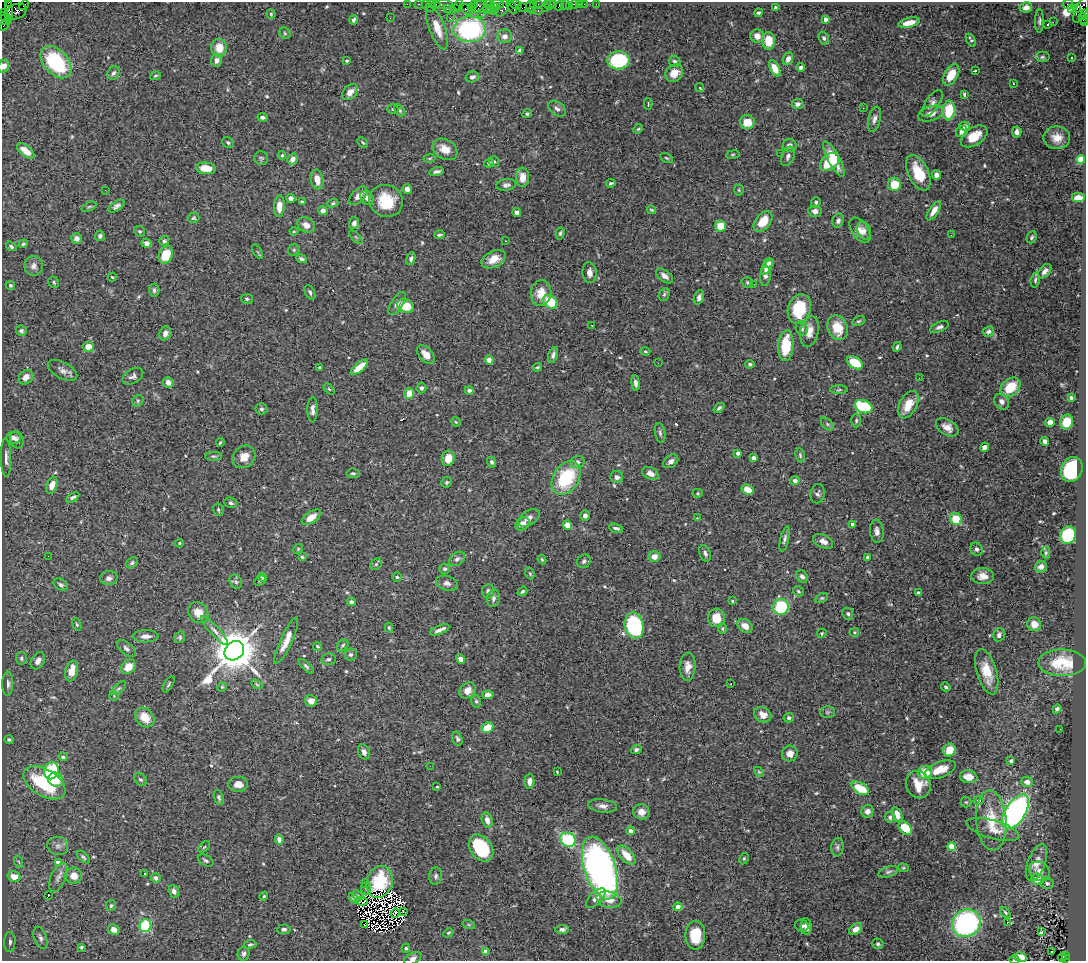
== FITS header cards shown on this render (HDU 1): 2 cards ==
NAXIS1  =                 1084
NAXIS2  =                  959

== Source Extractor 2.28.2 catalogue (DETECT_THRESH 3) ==
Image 1084 x 959 px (HDU 1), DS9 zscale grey, 1 PNG px = 1 image px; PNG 1088 x 963 px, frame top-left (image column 1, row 959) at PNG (2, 2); each listed source drawn as its Kron ellipse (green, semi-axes under 4 px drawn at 4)
Background 1.89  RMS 0.038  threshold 0.113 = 3 sigma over >= 5 px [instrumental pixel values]
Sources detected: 568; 12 with non-positive FLUX_AUTO (blend fragments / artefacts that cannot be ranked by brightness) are neither listed nor drawn; of the other 556, the 500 brightest by FLUX_AUTO listed and drawn (56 fainter detections omitted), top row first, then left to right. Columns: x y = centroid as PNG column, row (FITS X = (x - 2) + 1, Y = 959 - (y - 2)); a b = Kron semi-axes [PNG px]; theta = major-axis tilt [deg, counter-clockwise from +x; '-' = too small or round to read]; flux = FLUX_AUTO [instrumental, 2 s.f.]
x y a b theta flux
8 2 3 2 - 77
407 4 2 2 - 41
419 4 3 2 - 98
425 4 2 2 - 53
497 4 6 2 1 540
516 4 6 3 -18 220
534 4 3 2 - 59
538 4 3 2 - 120
547 4 3 2 - 140
554 4 3 2 - 94
574 4 4 3 - 200
579 4 2 2 - 26
584 4 2 2 - 67
596 4 3 2 - 24
1068 4 5 5 - 1000
24 5 5 2 - 130
436 5 4 3 - 160
444 5 9 3 1 320
459 5 5 3 - 150
474 5 4 3 - 110
489 5 6 3 -11 480
550 5 5 3 - 190
559 5 5 4 - 390
566 5 5 2 - 54
430 6 6 2 72 310
569 6 3 2 - 29
480 7 8 6 9 1000
512 7 7 3 -59 470
530 7 6 3 -86 190
545 7 3 2 - 140
1026 7 6 5 - 19
471 8 3 3 - 81
489 8 4 3 - 92
496 8 3 3 - 230
502 8 9 6 55 1500
522 8 4 2 - 510
776 8 4 4 - 5.2
1077 8 4 3 - 650
447 9 3 2 - 110
455 9 3 3 - 260
466 9 7 3 -35 350
1071 9 2 2 - 36
1081 9 14 5 65 1200
486 10 3 2 - 140
17 11 10 7 24 1200
493 11 2 2 - 78
532 11 4 2 - 200
538 11 3 2 - 290
5 13 4 3 - 80
9 13 12 4 89 860
758 13 4 3 - 4.6
271 14 4 4 - 3.1
481 14 2 2 - 74
1084 14 4 3 - 550
6 17 7 2 -38 330
390 18 3 2 - 4.3
450 18 2 2 - 25
1083 18 6 4 -64 330
825 19 4 3 - 14
3 20 5 2 - 200
353 20 4 3 - 5.2
1039 21 11 4 89 6.6
1053 22 2 2 - 710
909 23 11 5 14 32
1085 23 2 2 - 88
1048 24 3 3 - 41
4 25 6 3 58 280
437 28 23 8 -69 31
470 29 16 13 3 330
285 33 6 5 - 4.5
505 36 7 7 - 16
757 36 7 6 - 18
824 38 6 5 - 5.9
971 40 7 4 -60 5.1
769 41 8 6 -87 48
219 48 9 8 - 40
520 50 4 4 - 7.4
1042 57 7 5 0 5.9
1071 58 3 3 - 5.9
788 59 6 5 - 15
217 60 7 5 74 11
618 60 11 9 3 170
347 61 3 3 - 3.5
674 61 6 5 - 5.3
56 62 19 12 -48 220
4 66 6 5 - 14
801 67 4 4 - 7
775 68 9 4 -61 36
975 71 4 2 - 7.2
113 73 7 5 62 7
674 73 10 8 44 30
951 75 11 6 60 41
155 76 6 4 18 3.7
472 77 7 5 16 7.7
1013 83 3 2 - 6.3
700 88 4 3 - 14
350 92 9 6 47 18
964 94 4 3 - 3.3
932 103 16 6 55 11
648 104 6 2 90 20
798 104 6 5 - 9.4
863 108 3 2 - 3.7
393 109 5 5 - 3.8
557 109 10 6 -36 11
400 110 6 4 -50 4
949 111 10 6 85 76
527 114 5 4 - 4.4
931 114 13 7 18 18
262 117 5 3 - 6.8
874 119 13 6 77 12
747 122 7 7 - 41
965 126 5 4 - 8.3
638 129 5 4 - 3.1
962 132 6 5 - 16
1017 132 5 4 - 8.9
974 136 15 9 33 44
1057 138 13 11 -1 29
228 143 6 5 - 4.9
363 143 6 2 -45 3
790 145 7 6 - 12
445 149 13 9 -31 31
26 151 10 5 -39 31
781 154 2 2 - 6.1
282 155 4 4 - 3.5
733 155 7 3 9 2.8
788 156 10 6 68 9.6
261 158 7 7 - 5.3
429 158 6 3 10 2.8
666 158 7 4 -27 3.5
293 159 6 5 - 17
834 159 20 6 -62 64
1081 160 4 4 - 110
494 161 5 5 - 3.7
829 162 11 7 41 64
489 163 5 4 - 4
206 168 10 6 -8 43
437 171 7 3 13 6.6
918 173 19 10 -65 72
936 175 5 4 - 13
523 177 9 6 -89 30
317 180 10 6 -79 25
611 183 5 3 - 4
894 184 6 6 - 58
506 185 10 6 9 8.6
407 189 5 5 - 12
105 190 2 2 - 73
739 190 5 5 - 3.2
358 196 11 6 46 20
291 198 4 4 - 14
367 198 8 6 -55 13
1078 198 7 5 0 28
386 201 17 16 - 85
302 202 4 3 - 4.2
816 202 5 4 - 6
333 203 5 4 - 3.7
116 206 9 4 34 7.9
279 206 11 5 87 26
89 207 8 4 23 4.3
651 210 5 3 - 3
323 211 4 4 - 9.9
815 211 6 6 - 12
934 211 11 4 56 21
517 212 4 4 - 9
194 218 6 5 - 3.9
763 221 12 7 52 45
838 221 7 5 68 7.1
354 223 6 5 - 8.7
306 225 9 7 -29 19
721 226 5 5 - 53
860 230 14 8 -55 19
864 230 9 6 -67 11
139 231 6 5 - 4.5
294 231 4 4 - 2.8
560 233 6 4 77 4.1
439 235 5 3 - 5.1
951 235 2 2 - 3.8
100 236 5 5 - 6.8
356 237 8 3 -45 3.7
1032 237 6 5 - 4.2
76 238 5 5 - 12
164 241 5 4 - 4.8
505 241 3 2 - 11
147 243 5 4 - 14
23 244 5 4 - 4
11 246 6 3 -35 4.6
294 250 6 5 - 4
257 252 8 3 -59 3.2
166 255 9 6 65 60
301 259 5 3 - 5.6
411 259 6 4 69 6.3
494 259 13 8 25 31
769 263 5 4 - 8.2
34 266 10 9 - 13
767 267 9 4 56 15
1045 271 8 5 49 12
589 273 10 7 -86 15
665 276 10 5 -36 14
765 276 10 5 82 8.8
112 277 4 4 - 2.9
1035 280 7 4 82 5.5
54 282 6 5 - 4.4
747 282 6 5 - 4.2
754 284 2 2 - 4.6
10 285 5 4 - 4.7
154 290 6 5 - 5.9
310 292 8 5 -65 6.4
541 293 13 10 83 35
664 294 7 5 67 4.7
699 297 7 5 71 9.4
247 299 6 5 - 5.3
550 302 8 6 -40 80
397 304 13 6 57 11
406 306 8 6 -23 52
799 309 15 11 72 110
858 321 7 4 25 4
592 325 3 2 - 4.8
939 327 10 5 24 7.3
838 328 13 10 -70 57
802 329 7 5 -68 6.3
21 331 5 5 - 7.3
809 331 15 9 78 28
989 331 6 5 - 7
165 333 7 5 68 12
786 346 15 7 86 99
88 347 6 5 - 27
897 347 5 3 - 5.2
645 351 5 4 - 3.3
426 354 11 6 -48 25
553 355 8 4 72 7.4
489 360 4 4 - 13
658 363 2 2 - 6.1
855 363 9 5 -30 88
750 364 4 3 - 4.6
359 367 10 4 41 40
537 367 5 3 - 3.1
320 368 4 3 - 3.7
63 370 16 8 -29 16
133 376 11 7 31 10
26 377 8 6 47 20
919 378 2 2 - 5
168 382 5 5 - 16
636 383 7 4 -82 12
1010 387 11 8 43 66
421 388 5 5 - 6.3
329 389 6 4 -45 3.7
469 390 4 4 - 6.4
839 390 9 3 1 3.9
409 393 5 5 - 35
1071 398 4 3 - 5.3
138 401 6 5 - 4.6
1002 402 8 6 -52 11
908 405 15 8 62 42
863 407 9 6 -21 140
719 408 6 4 41 5.9
261 409 6 5 - 5.2
313 410 12 5 90 11
856 421 7 5 89 4.5
456 422 5 4 - 2.8
1050 422 5 4 - 20
1067 422 7 6 - 45
827 424 7 4 -46 4.4
947 427 12 7 -32 20
660 433 10 5 -80 6.8
14 438 7 6 - 9.4
17 440 8 6 -73 10
1045 441 5 4 - 11
220 442 4 3 - 3.1
984 447 4 4 - 13
738 453 4 3 - 9
800 455 7 4 -81 4.4
214 456 8 4 0 4.8
244 457 12 10 45 26
6 458 19 5 -89 14
448 458 8 6 77 32
754 458 4 4 - 16
671 461 8 6 37 11
492 462 5 4 - 5.5
577 462 7 6 - 8.4
1072 469 13 10 68 170
353 473 6 5 - 4
650 473 8 6 -27 14
617 477 6 6 - 7.4
566 478 18 12 58 150
795 481 4 4 - 13
447 482 5 5 - 4.7
52 485 9 5 72 24
748 490 6 5 - 30
697 493 5 4 - 3.3
818 494 9 7 80 7.2
73 497 7 4 32 6.8
231 503 6 5 - 5.2
218 510 6 5 - 4.7
585 516 5 5 - 8.5
311 517 11 5 34 27
529 518 12 7 33 12
697 518 3 2 - 4.3
956 519 6 5 - 73
523 524 7 6 - 22
852 524 4 3 - 6
567 525 5 4 - 33
616 528 7 3 -15 6.4
877 531 11 7 -86 12
1068 535 9 7 67 130
785 539 13 4 76 7.2
823 541 11 6 -24 16
180 543 4 3 - 2.9
298 549 5 4 - 3.2
977 549 7 6 - 6.5
705 553 9 5 -69 7.2
1046 553 6 4 88 3.8
48 556 2 2 - 5.6
302 557 3 3 - 3.2
654 557 6 5 - 22
868 557 4 4 - 4.3
457 559 9 6 35 8.4
542 559 5 3 - 3.1
584 561 7 6 - 6.1
132 563 7 4 38 4.6
376 564 6 5 - 3.9
1041 567 6 5 - 9.5
445 569 5 5 - 5.1
530 573 6 4 -70 3.2
983 576 11 8 -2 20
262 577 5 3 - 3.1
397 577 5 5 - 3.8
802 577 7 5 -50 8.7
109 578 9 7 4 11
260 581 6 4 31 5.6
236 582 7 6 - 6.7
447 583 11 7 -18 11
61 585 8 5 -33 6.4
488 591 7 6 - 7.3
522 591 5 3 - 4.3
798 591 6 4 -34 4
918 593 4 4 - 5.9
493 598 9 6 80 8.9
822 598 7 4 26 3.7
732 601 4 3 - 3
351 602 4 4 - 7.6
781 607 8 7 - 140
198 613 11 9 -52 31
848 614 6 5 - 5.3
716 618 9 8 - 36
77 624 6 4 -69 3.2
1034 624 7 7 - 23
634 626 13 9 -80 260
745 626 8 6 -36 23
389 628 5 3 - 3.5
722 629 5 4 - 4.3
440 630 10 3 23 11
215 631 19 5 -48 14
854 632 5 4 - 3.2
822 633 5 4 - 3.3
999 635 7 5 72 8.8
146 636 13 6 0 13
180 637 6 5 - 4.5
286 641 25 6 65 32
343 645 6 5 - 4.6
317 646 5 4 - 4.3
126 649 11 6 -40 7.9
234 651 11 8 45 9800
351 654 6 6 - 6.5
21 658 6 5 - 5.5
328 659 7 5 8 7.4
461 659 5 4 - 19
38 661 9 6 60 14
1062 663 24 13 0 63
306 666 9 4 -45 5.1
129 667 8 6 43 35
688 667 14 8 87 21
71 671 10 6 78 35
987 672 23 10 -74 64
731 683 3 2 - 8.5
8 684 12 5 89 9.9
168 684 9 3 59 4.2
257 684 6 4 -32 3
222 687 4 4 - 2.8
946 687 5 4 - 4.3
119 688 9 4 40 5.1
468 690 9 7 41 17
488 695 6 4 4 12
114 696 5 4 - 3.1
311 701 6 5 - 18
476 701 6 5 - 4.4
1057 709 5 4 - 6.2
827 712 7 6 - 5.6
763 715 9 7 -32 21
145 717 11 8 -46 42
789 718 5 5 - 6.5
487 728 6 5 - 53
1060 729 2 2 - 9
9 739 5 4 - 4.2
457 739 7 5 -72 6.5
636 749 5 4 - 6.1
949 750 6 6 - 44
364 752 8 5 -67 11
790 753 8 7 - 23
63 757 4 4 - 5.1
1011 761 4 4 - 8.4
430 766 2 2 - 9.7
940 770 16 7 22 43
51 771 8 7 - 130
557 772 3 2 - 2.8
759 772 6 3 -44 2.9
925 772 7 6 - 52
969 777 9 6 -8 22
140 779 7 5 -40 5.2
56 780 7 7 - 47
529 781 8 5 88 12
1027 782 6 5 - 12
44 783 23 13 -31 190
238 784 10 7 -1 20
918 785 14 12 -67 44
437 787 3 2 - 3
860 788 10 5 -32 73
219 797 8 4 -71 5.4
979 800 5 4 - 7.2
966 802 5 5 - 3.4
603 806 14 6 -6 14
867 811 6 6 - 14
641 812 8 7 - 21
1016 812 19 10 58 680
897 815 7 4 -70 26
890 817 5 5 - 6.7
487 820 8 5 -76 17
991 820 30 15 -85 76
905 828 8 5 -43 73
993 829 27 9 -16 31
630 831 4 4 - 17
279 839 5 4 - 8.5
568 840 8 6 -31 170
58 846 10 9 - 11
204 847 7 4 44 3.3
837 847 9 6 83 7.1
952 847 4 4 - 90
481 848 15 10 -53 150
626 855 11 6 -47 42
83 857 8 4 -43 4.8
744 858 6 4 63 3.6
206 860 8 5 -31 5.7
19 862 6 4 -70 3.5
58 862 4 4 - 18
1037 863 19 8 69 24
600 868 32 15 -72 1100
903 868 6 4 -6 3
1040 871 11 9 -37 19
888 872 10 5 16 6.8
144 874 3 3 - 6.4
74 876 8 8 - 26
436 876 9 6 83 7.2
14 877 6 5 - 26
58 877 15 7 67 15
156 878 5 5 - 10
1037 879 6 5 - 34
380 882 16 12 70 56
1047 883 6 5 - 6.5
365 884 2 2 - 8.9
366 889 6 4 -67 4.9
174 891 6 5 - 11
48 896 3 2 - 25
264 896 4 4 - 3.3
357 896 6 4 -39 4.3
354 898 6 4 -48 7.6
596 898 12 6 45 17
609 900 12 8 -13 27
362 901 6 3 -8 8.2
111 906 6 5 - 5.1
678 907 4 4 - 25
403 912 3 2 - 5.7
395 913 5 2 - 3.5
1005 913 6 4 -46 4.4
1008 922 3 2 - 7.7
966 923 15 13 39 400
364 924 2 2 - 16
469 925 6 4 -19 3.6
145 926 6 6 - 120
802 926 7 6 - 7.5
806 926 8 5 -85 14
114 929 6 5 - 18
284 929 7 5 6 6.6
562 929 7 4 8 8.6
856 929 7 5 37 18
1041 932 3 2 - 3
448 933 5 4 - 3.3
695 935 14 10 89 64
40 938 11 6 -70 9.9
10 942 10 5 87 9.6
250 944 6 3 7 4.3
878 944 5 5 - 5.1
81 947 3 3 - 3.8
406 948 4 4 - 4.3
486 952 4 4 - 24
1051 952 3 2 - 8.8
244 954 7 6 - 7.8
1065 955 3 2 - 350
1020 957 6 5 - 30
413 958 9 5 28 9
1062 958 4 3 - 150
1065 959 3 3 - 190
1014 960 5 2 - 3.2
At the frame edge (FLAGS 8, measured only in part): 9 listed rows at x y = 8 2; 1084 14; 1083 18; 3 20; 1085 23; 4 66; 1020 957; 413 958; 1014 960
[56 fainter detections neither listed nor drawn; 12 non-positive-flux detections neither listed nor drawn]